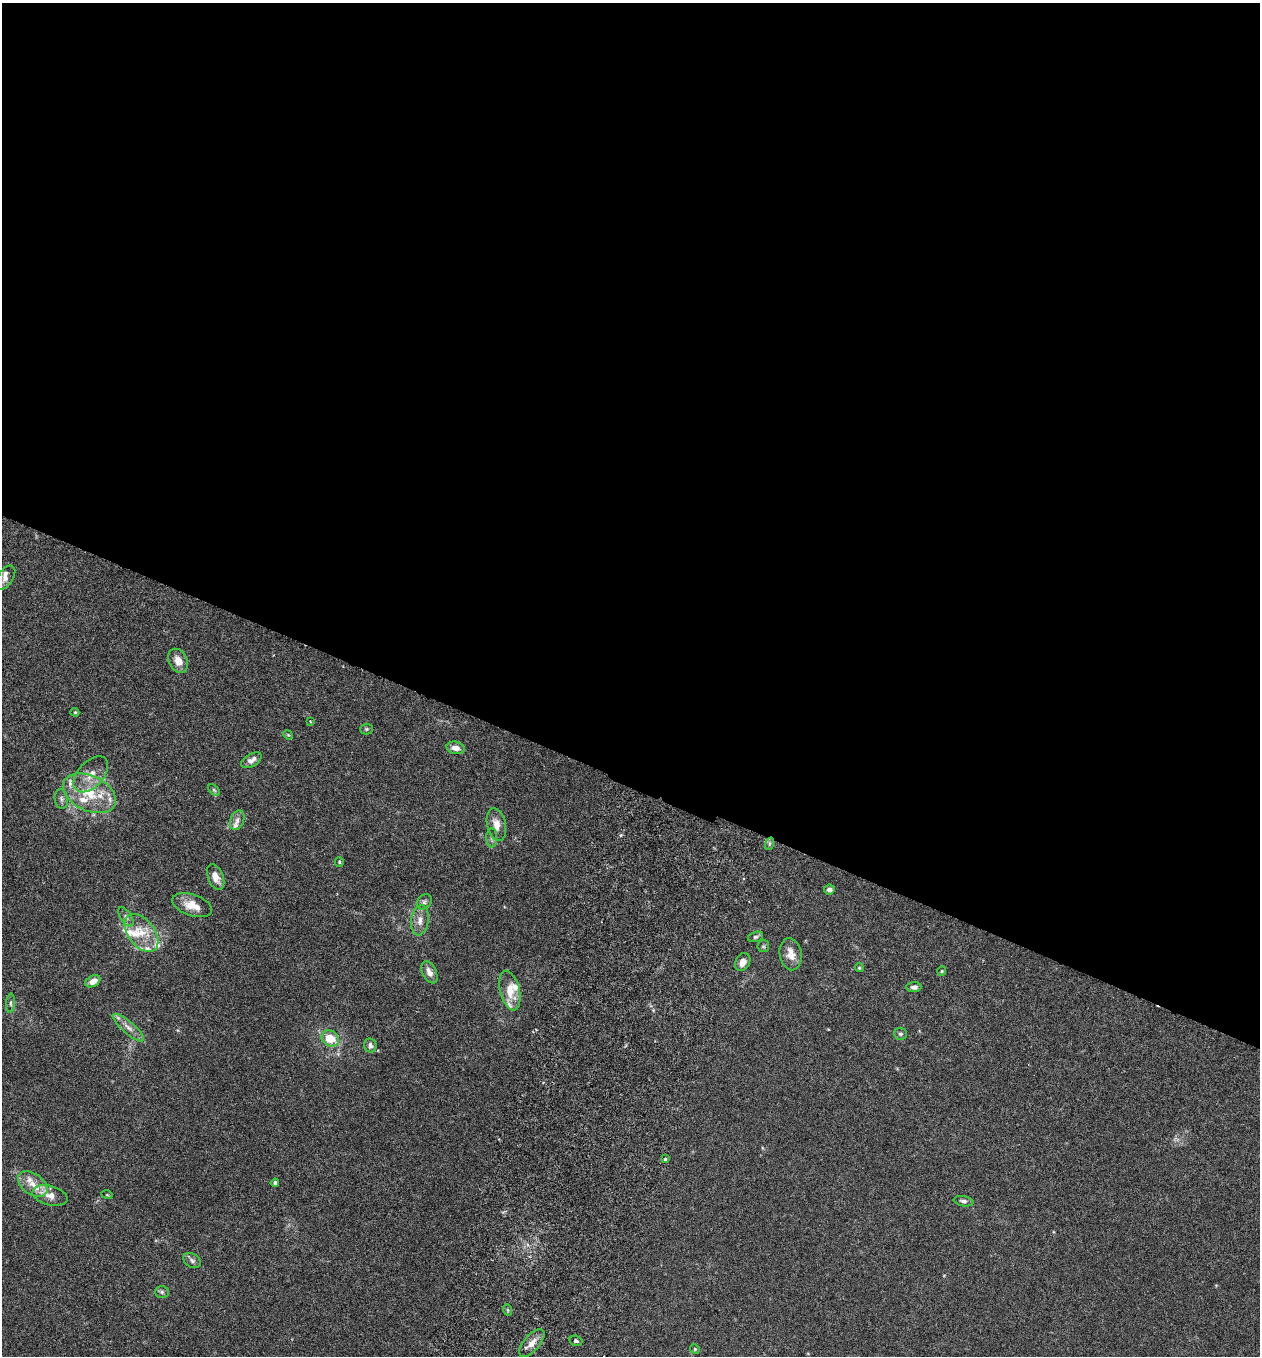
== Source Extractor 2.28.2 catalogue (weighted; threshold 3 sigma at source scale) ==
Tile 3 of 4 x 4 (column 3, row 1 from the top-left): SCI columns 2709-3966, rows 4091-5444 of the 5545 x 5468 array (HDU 1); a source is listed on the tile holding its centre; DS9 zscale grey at full resolution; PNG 1262 x 1358 px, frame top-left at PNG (2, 3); each listed source drawn as its Kron ellipse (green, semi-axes under 4 px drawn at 4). Shown black and unused: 58% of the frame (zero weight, under 3 of 6 exposures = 3% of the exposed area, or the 3 px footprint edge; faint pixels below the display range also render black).
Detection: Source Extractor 2.28.2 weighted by HDU 2 'WHT'; one run over the whole footprint, this tile lists its part. Background 0.0167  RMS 0.0019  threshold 0.00797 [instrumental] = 3 sigma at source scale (4.09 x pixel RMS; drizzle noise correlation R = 1.36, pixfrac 0.8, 0.05/0.05 arcsec/px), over >= 5 px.
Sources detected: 63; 12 inside a brighter listed object's ellipse — not listed separately; the other 51 listed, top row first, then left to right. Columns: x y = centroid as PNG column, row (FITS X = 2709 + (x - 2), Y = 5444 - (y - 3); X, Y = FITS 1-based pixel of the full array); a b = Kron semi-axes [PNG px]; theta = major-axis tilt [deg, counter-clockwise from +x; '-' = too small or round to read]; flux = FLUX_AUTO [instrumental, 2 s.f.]
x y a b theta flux
5 578 13 7 57 0.98
178 661 12 9 -61 1.8
75 712 4 4 - 0.2
311 722 4 3 - 0.15
366 729 6 5 - 0.27
288 735 5 4 - 0.19
455 748 9 6 -12 1.4
251 760 11 6 32 0.91
91 774 21 13 48 2.6
214 790 7 4 -45 0.27
89 793 28 17 -25 6.6
61 799 10 6 -83 0.56
237 820 10 6 67 0.82
496 824 17 9 -78 1.8
492 838 10 5 -90 0.5
769 844 6 4 72 0.29
339 862 5 4 - 0.2
216 877 13 7 -67 1.8
829 889 5 5 - 0.68
424 902 8 6 46 0.5
192 905 20 10 -18 2.7
126 917 11 5 -57 0.57
420 920 15 8 81 1.5
141 933 21 13 -53 3.9
755 937 8 5 16 0.37
763 946 6 5 - 0.31
791 954 16 11 -80 1.9
743 962 9 7 59 1.1
859 968 4 3 - 0.19
942 971 5 4 - 0.17
429 972 12 7 -63 1.3
93 981 8 5 29 1.4
914 987 7 5 2 0.64
510 990 20 10 -76 3.2
11 1003 10 4 86 0.4
128 1027 20 6 -41 1.3
900 1034 6 6 - 0.39
330 1039 9 7 -35 3.5
370 1045 7 6 - 0.74
665 1159 4 3 - 0.93
275 1183 4 4 - 0.43
33 1184 16 10 -36 2.4
50 1195 18 9 -14 2
107 1195 5 3 - 0.15
964 1201 10 5 -9 0.5
192 1261 9 6 -32 0.55
162 1292 7 6 - 0.43
508 1310 6 3 -71 0.24
576 1341 6 5 - 0.48
532 1343 17 8 49 1.6
695 1349 5 4 - 0.2